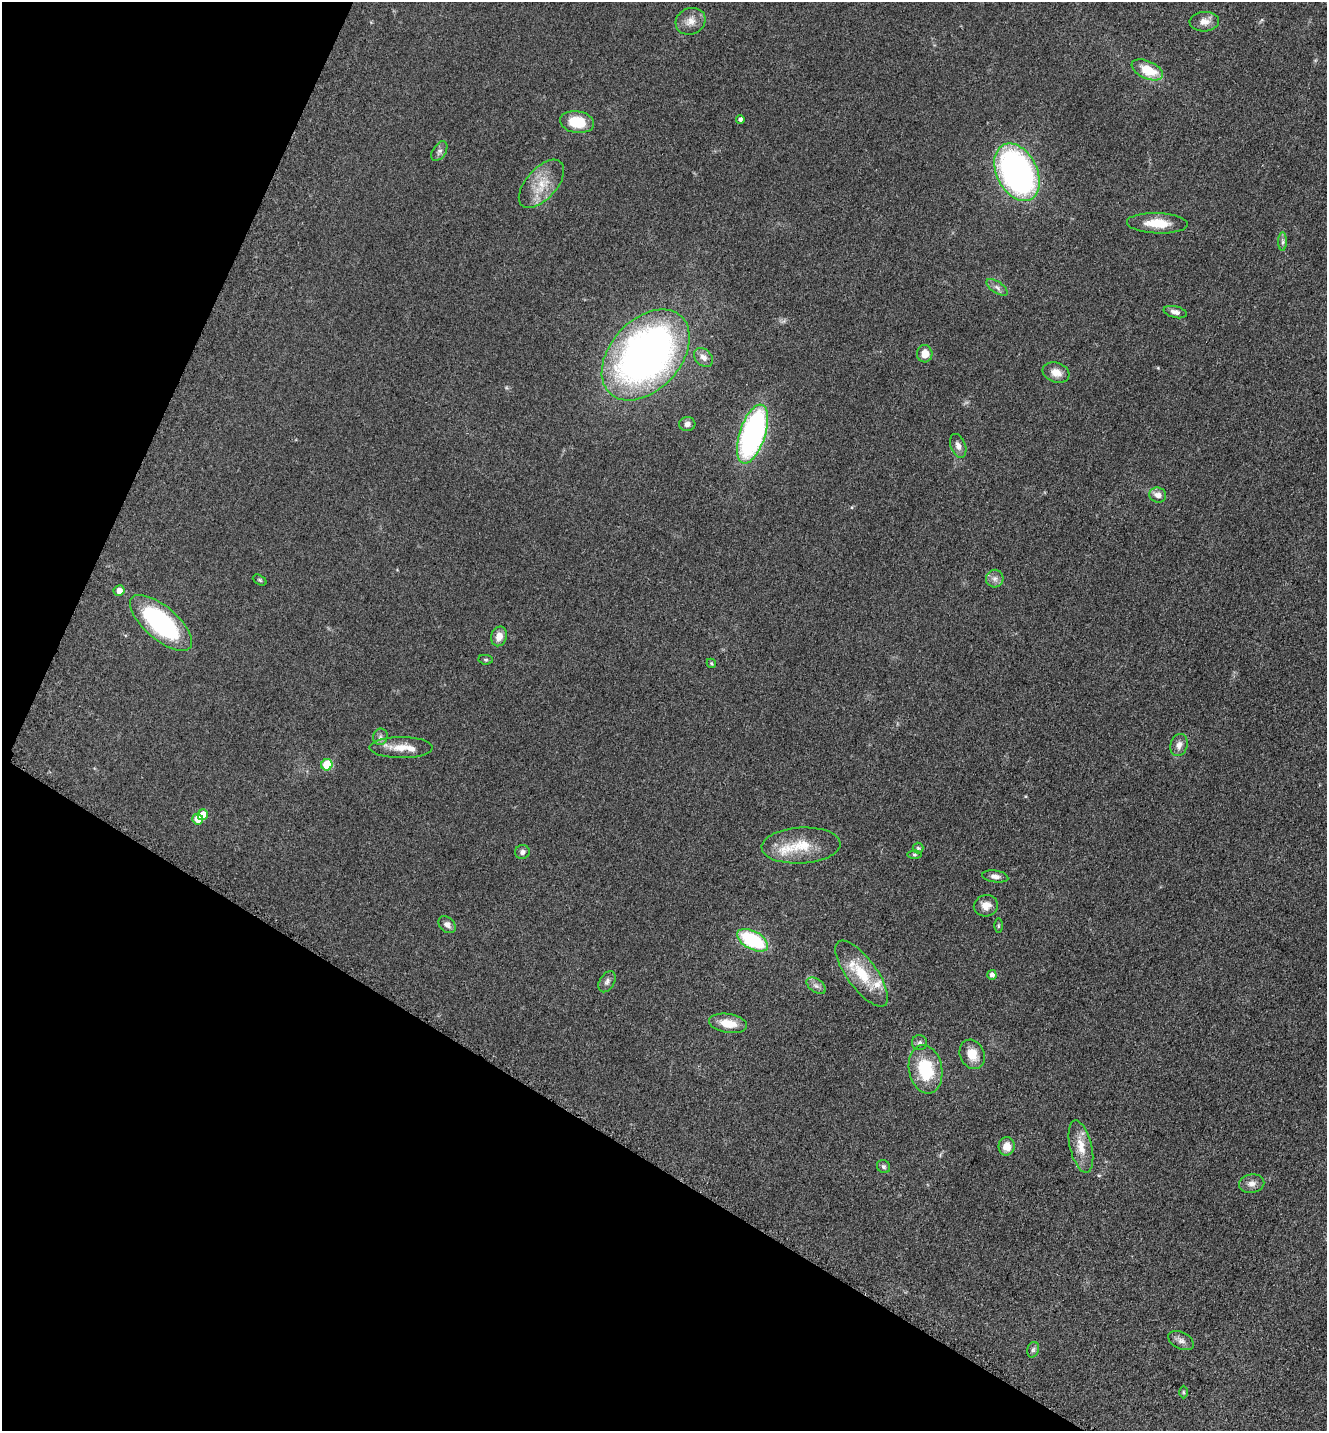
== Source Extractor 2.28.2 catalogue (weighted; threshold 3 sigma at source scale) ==
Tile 9 of 4 x 4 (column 1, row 3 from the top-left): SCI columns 298-1622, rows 1471-2899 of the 5806 x 5775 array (HDU 1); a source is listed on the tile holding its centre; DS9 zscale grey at full resolution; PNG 1329 x 1433 px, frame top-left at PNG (2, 2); each listed source drawn as its Kron ellipse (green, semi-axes under 4 px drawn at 4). Shown black and unused: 26% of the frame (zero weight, under 3 of 5 exposures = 4% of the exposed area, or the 3 px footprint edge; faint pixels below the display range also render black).
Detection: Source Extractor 2.28.2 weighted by HDU 2 'WHT'; one run over the whole footprint, this tile lists its part. Background 0.0636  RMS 0.006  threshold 0.0271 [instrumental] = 3 sigma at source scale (4.5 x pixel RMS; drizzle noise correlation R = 1.50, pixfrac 1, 0.05/0.05 arcsec/px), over >= 5 px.
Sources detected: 61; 4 inside a brighter listed object's ellipse — not listed separately; the other 57 listed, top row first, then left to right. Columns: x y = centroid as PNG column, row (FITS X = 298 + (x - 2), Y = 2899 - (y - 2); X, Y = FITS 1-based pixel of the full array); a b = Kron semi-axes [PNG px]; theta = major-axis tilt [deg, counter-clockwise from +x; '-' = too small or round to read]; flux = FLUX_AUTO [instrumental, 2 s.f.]
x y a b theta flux
691 21 15 13 26 5.8
1204 22 15 10 3 4.9
1147 70 17 9 -24 16
740 119 4 4 - 1.6
577 122 17 10 -9 17
439 151 11 6 57 2
1017 172 31 20 -63 180
541 184 29 15 48 14
1157 223 30 10 -2 13
1283 242 9 4 90 1.6
997 287 12 5 -35 2.3
1175 312 12 6 -13 3.2
925 354 8 8 - 6.5
646 355 52 35 48 330
703 357 11 8 -44 3.6
1056 372 14 10 -18 6.1
687 424 8 7 - 2.5
752 434 31 12 72 160
958 446 12 7 -69 3.2
1158 495 8 7 - 4.4
995 579 9 8 - 3
260 580 7 4 -27 0.9
119 591 5 5 - 4.5
161 623 38 16 -41 83
499 636 10 7 76 5.5
486 660 7 4 -6 0.86
711 663 5 4 - 0.84
380 737 8 7 - 2.1
1179 745 11 8 72 3.7
401 748 31 10 0 9.9
327 765 6 5 - 25
203 815 5 5 - 9.2
198 819 5 5 - 8.7
801 846 39 18 3 19
918 848 5 5 - 0.78
522 852 7 7 - 2.3
914 854 7 3 0 0.79
995 876 13 6 -8 2.8
986 906 12 10 12 5.2
447 925 10 7 -41 3
998 926 7 3 90 0.74
753 940 17 9 -29 45
862 974 39 15 -54 22
992 975 5 4 - 2.7
607 982 11 7 60 2.3
816 986 11 6 -36 2.7
728 1023 19 9 -9 11
920 1043 7 7 - 1.7
972 1054 15 12 -66 9.3
926 1069 24 16 -80 29
1007 1146 9 8 - 6.3
1081 1147 26 11 -76 9.8
884 1166 7 6 - 1.5
1252 1184 13 9 10 3.7
1181 1341 13 8 -27 3.1
1033 1350 8 6 73 1.3
1184 1392 6 4 -89 0.71